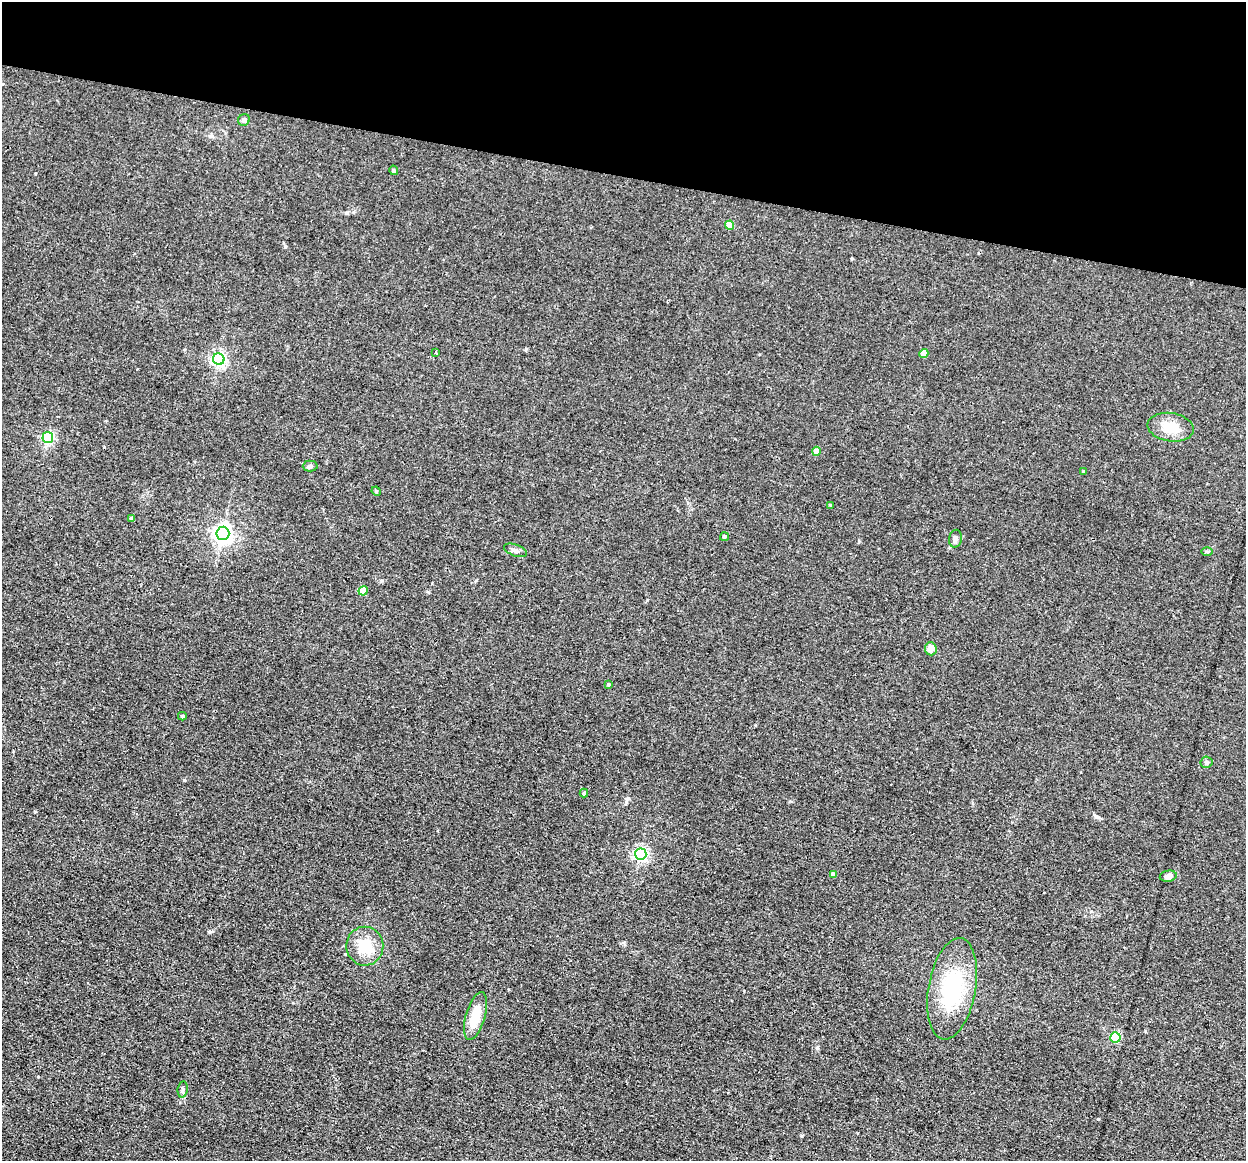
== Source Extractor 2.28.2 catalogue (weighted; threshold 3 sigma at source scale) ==
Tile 2 of 4 x 4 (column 2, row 1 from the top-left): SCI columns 1245-2488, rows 3720-4878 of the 4975 x 5000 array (HDU 1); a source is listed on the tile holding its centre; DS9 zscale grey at full resolution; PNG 1248 x 1163 px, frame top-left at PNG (2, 2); each listed source drawn as its Kron ellipse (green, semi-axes under 4 px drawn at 4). Shown black and unused: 15% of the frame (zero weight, under 3 of 4 exposures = <1% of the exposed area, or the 3 px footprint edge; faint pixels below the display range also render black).
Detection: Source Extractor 2.28.2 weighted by HDU 2 'WHT'; one run over the whole footprint, this tile lists its part. Background 0.046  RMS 0.0054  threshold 0.0245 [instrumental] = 3 sigma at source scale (4.5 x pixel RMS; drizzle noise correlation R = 1.50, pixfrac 1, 0.05/0.05 arcsec/px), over >= 5 px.
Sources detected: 33; all 33 listed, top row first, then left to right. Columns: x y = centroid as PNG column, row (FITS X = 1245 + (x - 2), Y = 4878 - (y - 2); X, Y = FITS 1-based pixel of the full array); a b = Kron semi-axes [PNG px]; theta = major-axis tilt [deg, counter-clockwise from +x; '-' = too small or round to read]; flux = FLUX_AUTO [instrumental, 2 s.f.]
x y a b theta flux
244 120 6 5 - 1.5
394 170 5 4 - 0.82
730 225 4 4 - 8.8
436 352 3 3 - 1.2
924 354 4 4 - 7.5
219 359 6 5 - 120
1171 427 23 14 -8 11
48 438 5 5 - 69
816 451 4 4 - 4.4
310 466 7 5 1 1.2
1083 472 3 3 - 0.56
376 491 5 4 - 0.57
830 505 3 3 - 0.57
131 518 4 4 - 0.77
223 533 6 6 - 260
724 537 4 4 - 1.4
955 539 9 6 79 1.7
515 550 12 6 -20 1.7
1207 552 6 4 0 0.67
363 591 5 4 - 8.2
931 649 7 6 - 4.9
609 684 4 3 - 0.78
182 716 4 4 - 0.83
1207 762 6 5 - 1.2
584 793 4 4 - 0.73
641 854 6 5 - 120
833 874 4 4 - 2.3
1168 876 8 5 11 3
365 946 19 18 - 15
952 989 51 23 80 45
475 1016 25 9 74 12
1115 1037 5 5 - 41
183 1089 8 5 83 1.1
Unlisted compact peaks at least as high as the median listed source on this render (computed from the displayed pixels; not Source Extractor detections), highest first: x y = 817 1048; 285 247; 210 932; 1096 816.